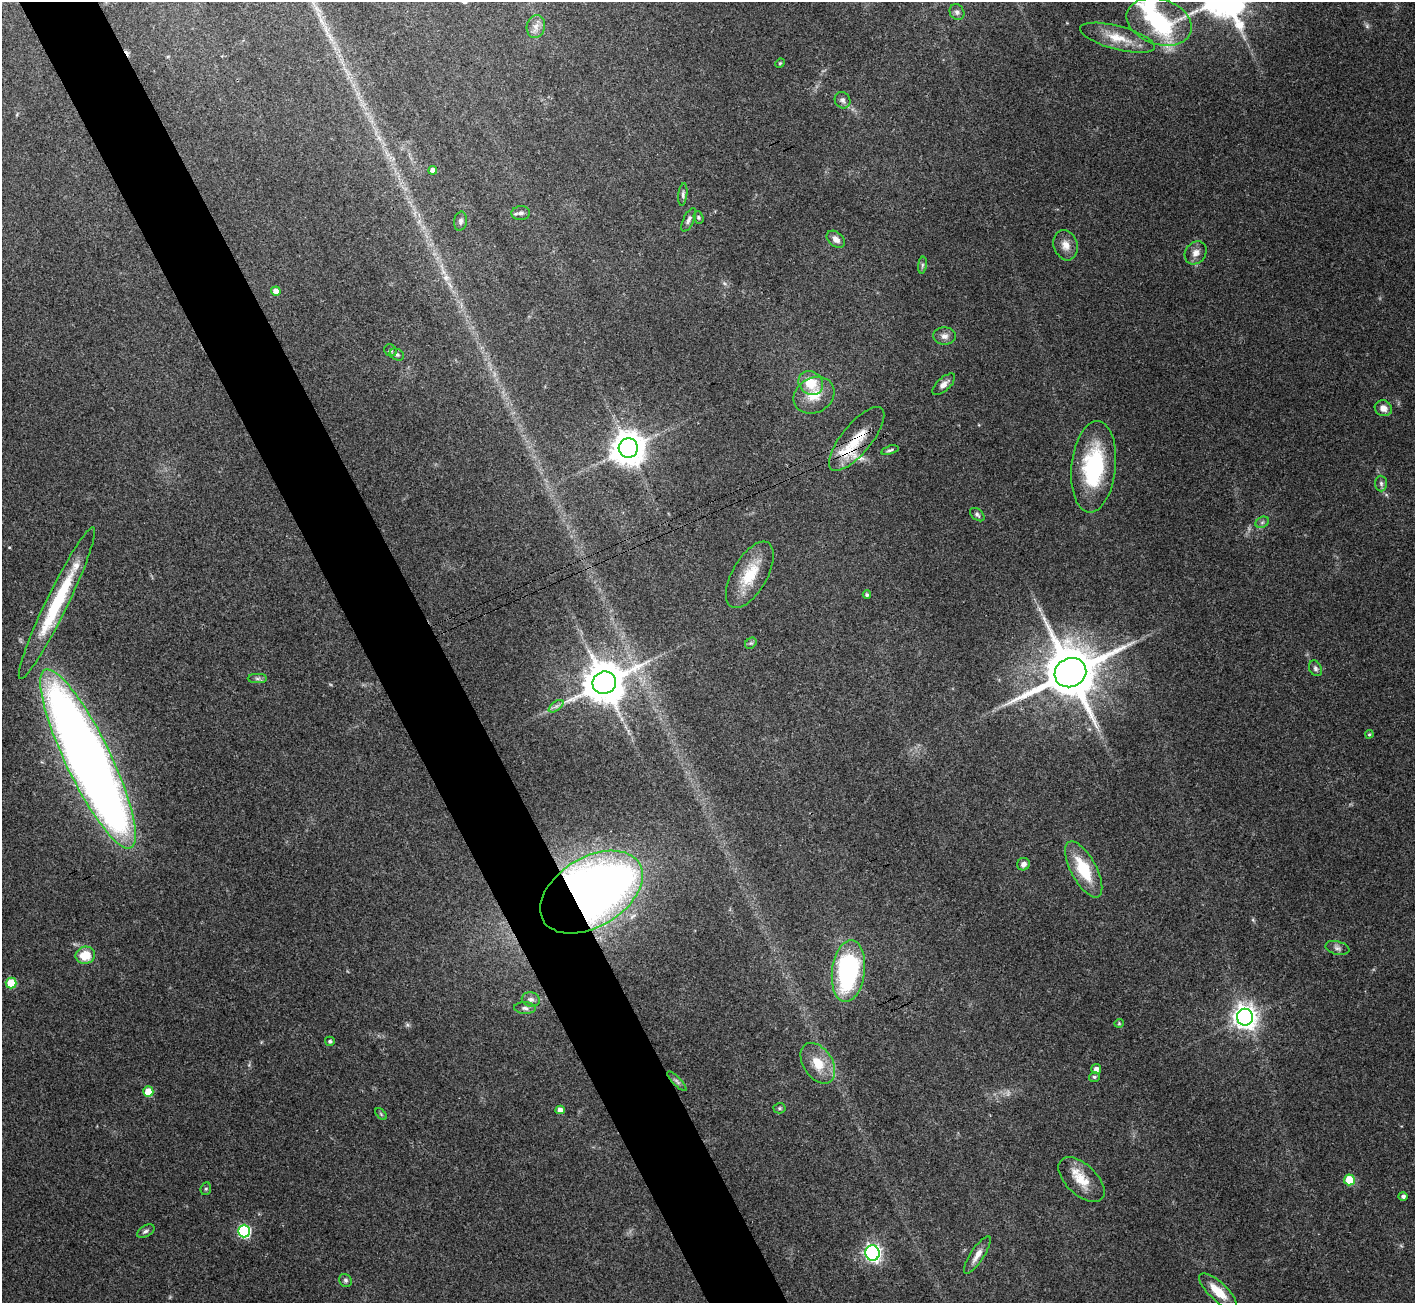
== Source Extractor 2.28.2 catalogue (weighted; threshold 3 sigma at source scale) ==
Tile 11 of 4 x 4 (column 3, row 3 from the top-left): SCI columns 2836-4248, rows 1466-2766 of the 5673 x 5664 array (HDU 1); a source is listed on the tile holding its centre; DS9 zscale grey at full resolution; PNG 1417 x 1305 px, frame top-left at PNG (2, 2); each listed source drawn as its Kron ellipse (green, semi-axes under 4 px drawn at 4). Shown black and unused: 6% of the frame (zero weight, under 3 of 4 exposures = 2% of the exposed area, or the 3 px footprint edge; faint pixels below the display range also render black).
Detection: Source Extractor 2.28.2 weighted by HDU 2 'WHT'; one run over the whole footprint, this tile lists its part. Background 0.114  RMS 0.0059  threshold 0.0265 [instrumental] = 3 sigma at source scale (4.5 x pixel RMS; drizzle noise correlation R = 1.50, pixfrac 1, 0.05/0.05 arcsec/px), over >= 5 px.
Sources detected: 78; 1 too faint to see at this stretch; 2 inside a brighter object's white glare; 1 cosmic-ray / hot-pixel residue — neither listed nor drawn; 2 inside a brighter listed object's ellipse — not listed separately; the other 72 listed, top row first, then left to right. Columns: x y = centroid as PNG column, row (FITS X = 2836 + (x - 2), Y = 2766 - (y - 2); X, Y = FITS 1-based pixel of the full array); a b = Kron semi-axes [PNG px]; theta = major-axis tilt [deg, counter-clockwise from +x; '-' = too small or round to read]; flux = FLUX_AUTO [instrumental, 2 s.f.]
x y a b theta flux
957 12 8 7 - 2.1
1159 22 33 22 -18 75
536 26 12 9 78 3.9
1118 38 38 12 -15 13
780 63 5 4 - 0.63
842 100 8 7 - 1.9
433 170 4 4 - 2.9
683 194 11 4 83 1.6
521 213 9 7 4 2.1
698 217 6 4 -72 0.83
689 220 13 5 65 2.1
460 221 9 6 80 1.9
836 239 10 7 -40 3.7
1066 245 15 11 -72 5.3
1196 253 12 10 52 4.2
922 265 8 4 82 1.2
276 291 5 4 - 4.5
944 336 11 9 -5 3.3
390 350 6 5 - 1.2
397 355 7 5 -25 1.1
811 383 13 11 -39 14
944 384 14 6 42 3.4
814 395 21 17 29 12
1383 408 9 7 -27 3.9
857 439 39 15 51 18
628 448 9 9 - 1100
890 450 9 4 17 1.2
1094 467 46 22 84 53
1381 483 8 6 -87 1.7
977 515 8 5 -39 1.4
1262 522 7 5 30 1.4
750 575 37 17 60 20
867 595 4 4 - 1.2
57 603 84 11 64 46
751 643 6 5 - 1.1
1315 668 8 6 -60 1.6
1070 673 16 14 27 4000
257 679 9 4 0 1.5
604 683 12 11 - 2100
556 706 8 4 36 1.8
1369 734 4 3 - 0.69
88 759 99 22 -64 900
1023 864 6 6 - 2.8
1084 869 31 12 -61 25
591 892 56 34 31 640
1337 948 12 6 -14 2.3
85 955 10 8 13 12
848 971 31 16 83 95
11 983 5 5 - 20
531 999 9 7 -14 2.2
525 1008 11 5 -2 1.9
1245 1017 8 8 - 520
1119 1023 5 4 - 0.66
330 1041 5 4 - 1.3
818 1063 22 14 -57 13
1096 1069 5 5 - 2.8
1094 1077 5 5 - 1.1
677 1081 13 4 -45 1.7
148 1092 5 5 - 9.5
780 1108 6 5 - 0.93
560 1110 4 4 - 3.4
381 1114 7 4 -46 0.82
1081 1180 28 15 -43 13
1349 1180 5 5 - 22
206 1189 6 5 - 0.99
1403 1196 4 4 - 1.7
146 1231 9 5 29 1.6
244 1231 6 6 - 70
872 1253 7 7 - 220
977 1255 22 6 57 5.1
345 1280 7 6 - 1.3
1218 1291 24 9 -43 12
Overlapping masked pixels (flux is a lower limit): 2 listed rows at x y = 857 439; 591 892
Unlisted compact peaks at least as high as the median listed source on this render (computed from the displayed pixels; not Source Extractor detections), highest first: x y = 1239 25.